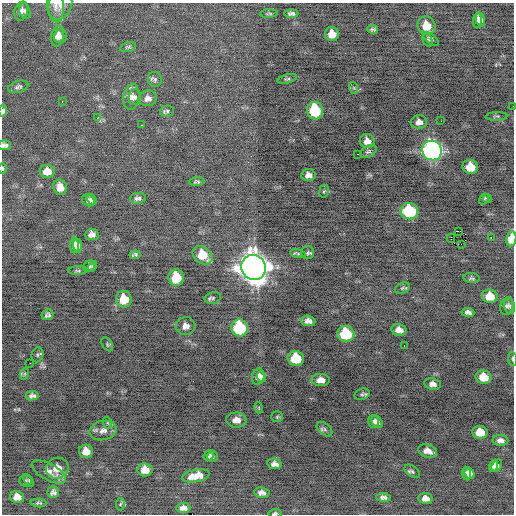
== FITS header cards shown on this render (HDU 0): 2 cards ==
NAXIS1  =                  512 / Axis length
NAXIS2  =                  512 / Axis length

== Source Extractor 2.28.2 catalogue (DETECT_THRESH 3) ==
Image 512 x 512 px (HDU 0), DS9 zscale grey, 1 PNG px = 1 image px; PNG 516 x 516 px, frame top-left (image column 1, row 512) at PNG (2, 3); each listed source drawn as its Kron ellipse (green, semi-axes under 4 px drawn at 4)
Background -0.372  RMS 0.75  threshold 2.25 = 3 sigma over >= 5 px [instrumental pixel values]
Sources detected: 131; all 131 listed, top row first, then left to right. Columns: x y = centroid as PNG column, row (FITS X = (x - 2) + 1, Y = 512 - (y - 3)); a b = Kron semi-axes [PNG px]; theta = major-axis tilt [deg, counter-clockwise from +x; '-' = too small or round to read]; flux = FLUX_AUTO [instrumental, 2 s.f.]
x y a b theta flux
60 5 15 11 69 400
55 6 16 8 -85 350
21 11 9 6 71 200
25 11 8 5 -76 120
291 13 7 4 2 130
269 14 9 3 3 73
478 20 7 4 81 210
480 20 7 4 -73 160
426 26 9 9 - 730
373 29 5 3 - 90
332 34 7 7 - 550
58 36 10 6 77 310
61 36 7 6 - 190
431 39 9 4 -40 120
428 40 6 4 -62 73
128 47 8 4 15 85
155 79 7 7 - 120
287 79 10 3 14 80
18 87 10 5 16 130
354 88 6 4 -71 59
131 97 13 8 83 290
135 97 8 6 83 160
148 98 9 8 - 250
62 101 3 2 - 77
513 106 2 2 - 69
3 111 6 3 87 180
167 111 7 5 4 110
315 111 9 8 - 3100
496 116 11 3 4 74
98 118 3 2 - 140
441 121 3 2 - 40
419 122 8 6 1 240
142 125 2 2 - 270
367 141 7 7 - 330
5 145 6 5 - 150
368 151 9 5 29 120
432 151 10 9 - 22000
357 154 2 2 - 58
470 167 8 7 - 1000
2 168 5 2 - 66
47 171 7 6 - 460
308 175 7 6 - 250
197 182 7 4 3 90
60 187 8 6 -69 350
324 191 6 5 - 83
138 198 8 5 6 150
92 199 6 4 -56 120
484 199 6 4 59 81
487 199 4 4 - 56
88 200 7 5 -36 120
409 211 9 8 - 4400
458 231 3 2 - 9900
92 234 7 5 6 220
451 238 4 2 - 1500
491 238 2 2 - 1000
511 239 7 5 82 1100
461 244 2 2 - 37
78 245 7 4 -84 270
75 246 8 4 89 310
307 253 7 6 - 110
298 254 8 4 -10 87
135 255 5 3 - 99
203 255 11 8 -39 1400
89 266 6 5 - 110
92 266 6 3 56 68
254 267 13 12 - 72000
78 271 10 3 3 76
176 278 8 7 - 1600
471 278 8 5 -5 93
402 288 8 5 25 81
490 296 8 6 -11 880
213 298 8 5 12 120
124 299 8 8 - 1200
507 306 9 6 73 150
510 306 8 5 -78 120
468 312 6 4 -7 180
47 315 6 5 - 130
308 321 7 5 -5 230
185 326 10 9 - 320
240 328 9 8 - 4400
399 330 7 6 - 380
346 334 8 8 - 2700
107 344 7 5 -58 80
404 345 3 2 - 120
37 355 7 5 70 87
296 358 8 7 - 1800
513 359 7 3 -85 71
30 363 2 2 - 110
24 374 6 3 70 64
258 377 8 6 76 340
261 377 5 4 - 190
484 377 8 6 -13 890
321 380 9 6 -3 360
433 384 8 6 -10 240
362 394 8 5 20 110
32 396 6 4 8 160
259 408 5 3 - 37
277 417 5 5 - 76
236 420 10 7 -3 400
374 421 6 5 - 130
377 422 7 5 -54 160
108 423 6 4 -71 68
324 429 9 5 -38 120
103 430 14 9 13 370
480 432 7 6 - 870
500 440 8 5 -1 220
86 451 7 6 - 460
428 451 10 6 -18 370
209 455 6 4 50 130
212 456 5 5 - 94
275 464 7 5 -12 210
494 466 6 3 70 190
497 466 7 4 55 210
57 468 11 10 - 570
145 470 7 6 - 560
412 471 9 5 -36 110
49 472 19 8 -29 340
467 473 7 4 -83 200
470 473 6 5 - 230
196 476 14 6 12 650
26 480 6 6 - 65
29 480 6 3 -56 65
53 492 6 5 - 150
262 493 8 5 -9 220
17 497 7 6 - 350
384 497 7 4 -4 150
426 498 7 5 -8 310
39 503 8 4 -4 81
120 504 6 4 86 64
183 508 7 5 0 240
275 513 6 4 3 79
At the frame edge (FLAGS 8, measured only in part): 8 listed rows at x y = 60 5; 513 106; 3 111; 5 145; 2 168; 511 239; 513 359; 275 513